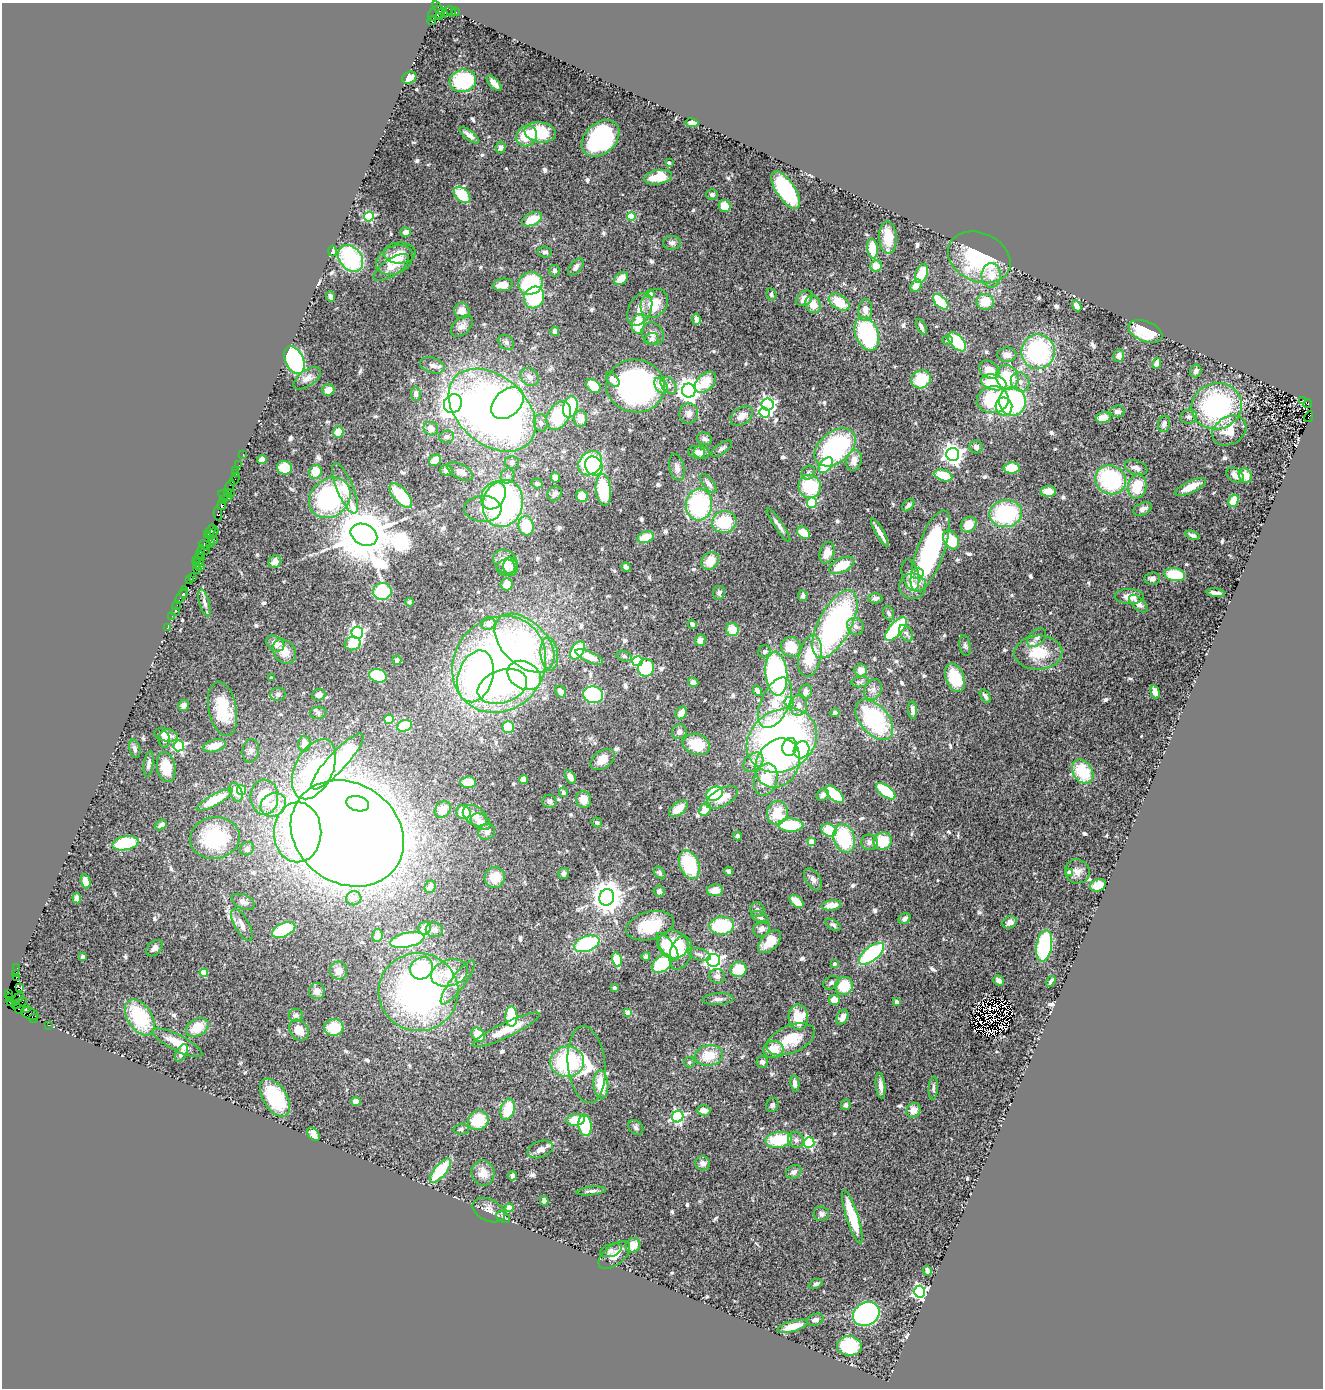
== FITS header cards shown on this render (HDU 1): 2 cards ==
NAXIS1  =                 1321
NAXIS2  =                 1386

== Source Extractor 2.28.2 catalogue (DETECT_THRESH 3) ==
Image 1321 x 1386 px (HDU 1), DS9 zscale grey, 1 PNG px = 1 image px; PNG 1325 x 1390 px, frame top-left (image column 1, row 1386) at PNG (2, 3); each listed source drawn as its Kron ellipse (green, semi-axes under 4 px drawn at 4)
Background 0.855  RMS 0.055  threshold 0.165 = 3 sigma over >= 5 px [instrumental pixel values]
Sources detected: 660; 10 with non-positive FLUX_AUTO (blend fragments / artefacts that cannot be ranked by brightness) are neither listed nor drawn; of the other 650, the 500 brightest by FLUX_AUTO listed and drawn (150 fainter detections omitted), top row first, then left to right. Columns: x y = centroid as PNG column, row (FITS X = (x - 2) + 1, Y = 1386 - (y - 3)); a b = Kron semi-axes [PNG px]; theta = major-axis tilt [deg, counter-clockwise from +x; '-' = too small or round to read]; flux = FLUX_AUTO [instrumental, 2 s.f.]
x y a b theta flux
439 8 8 4 -54 160
447 11 6 2 37 30
451 11 6 3 -57 100
455 12 4 3 - 120
436 13 8 6 41 43
440 14 5 3 - 44
432 20 4 3 - 260
409 78 7 5 28 32
463 81 13 11 17 250
494 83 9 4 -48 26
692 123 7 4 -9 17
540 132 15 10 -9 150
469 135 12 4 -38 19
527 136 11 10 - 89
601 138 21 15 42 550
501 147 6 5 - 11
669 163 4 3 - 10
658 177 14 7 10 90
786 190 21 9 -57 390
712 194 6 5 - 8.6
462 195 10 6 -45 120
725 206 6 5 - 59
369 217 5 5 - 330
631 217 4 4 - 130
532 219 10 6 25 82
406 232 5 5 - 17
888 237 16 8 -87 78
672 243 9 7 0 13
872 249 10 5 -83 93
333 251 5 4 - 18
545 252 7 5 -6 11
400 253 16 10 1 39
979 257 32 24 -24 360
351 258 15 11 -52 360
395 260 19 13 27 91
876 266 6 5 - 42
391 267 20 8 34 40
576 267 10 5 49 20
555 271 5 5 - 13
922 273 10 5 67 94
991 275 12 9 88 47
621 278 8 5 43 46
530 283 12 11 - 240
503 285 10 6 7 43
916 286 7 5 58 37
650 294 4 3 - 24
771 294 6 5 - 8.7
331 297 5 4 - 9
534 297 11 10 - 210
804 298 9 7 41 30
839 302 11 7 -33 95
941 302 9 5 -45 180
985 302 8 8 - 70
654 303 15 12 55 84
813 304 9 7 -66 50
1077 306 6 4 -59 25
640 309 17 11 64 40
865 310 11 7 89 31
462 311 8 7 - 35
696 319 5 4 - 15
639 324 10 6 82 110
462 326 13 8 42 23
921 327 8 4 -63 15
555 331 5 4 - 18
1145 331 18 10 -22 120
653 334 12 10 -44 22
867 334 17 11 -69 400
652 339 7 5 21 8.7
948 340 5 5 - 9.4
506 342 8 6 -42 12
957 342 11 6 -49 190
1038 352 17 16 - 450
1007 355 9 7 0 30
1119 355 6 5 - 20
294 360 15 9 -66 470
1157 363 5 4 - 29
432 365 12 7 -18 19
989 370 11 8 -35 51
1196 371 6 5 - 13
530 377 10 8 -44 26
1007 377 12 11 - 150
307 378 16 8 35 21
613 379 8 5 -49 21
921 379 10 9 - 130
705 382 12 8 45 78
994 382 13 7 -13 180
1020 382 10 9 - 25
661 385 8 6 -59 49
669 385 9 6 -51 14
593 386 8 6 -42 61
636 386 29 26 -8 920
328 390 6 5 - 25
689 390 7 6 - 3400
416 394 7 5 -82 13
993 400 16 13 9 260
1013 401 14 13 - 460
1303 401 3 3 - 92
508 403 19 13 43 430
453 404 10 8 49 3100
768 404 6 6 - 960
1308 404 4 3 - 78
1004 406 9 8 - 70
1217 406 25 23 15 550
570 407 11 7 76 210
492 410 49 34 -41 2700
1117 411 7 6 - 15
764 413 5 5 - 280
689 414 10 9 - 24
559 416 15 10 58 180
742 416 12 8 37 33
1189 417 8 7 - 11
1309 417 5 3 - 83
1103 418 7 5 15 35
580 419 8 6 78 43
541 423 9 7 -79 15
1164 424 8 6 73 16
431 429 7 6 - 30
1229 431 18 13 30 64
338 432 6 5 - 38
447 437 8 6 12 13
705 439 8 6 -26 14
835 447 23 15 39 510
976 447 6 6 - 11
722 448 12 5 35 12
697 452 8 6 -17 33
702 452 8 6 -10 15
243 454 3 2 - 9
953 454 6 6 - 2400
262 459 4 4 - 19
435 460 6 5 - 47
854 461 11 7 76 36
512 462 7 6 - 11
590 463 13 10 46 270
239 465 2 2 - 12
826 465 9 5 51 160
594 466 10 8 -60 190
677 467 13 7 -78 23
284 468 7 6 - 76
1011 468 8 5 8 80
1136 468 12 7 -19 25
236 470 3 2 - 8.5
446 470 6 5 - 15
315 472 7 6 - 63
460 472 14 7 -29 25
808 473 7 6 - 10
235 474 3 3 - 34
943 475 9 5 -18 98
1235 475 9 6 -34 25
1245 475 7 6 - 36
507 476 8 6 61 14
555 477 5 4 - 22
235 479 7 3 62 12
1110 480 15 14 - 420
537 483 5 5 - 9.5
708 483 11 5 -52 21
810 486 12 11 - 170
1137 487 12 9 77 120
1190 487 17 6 25 45
229 488 8 3 67 120
345 488 27 8 -68 52
603 490 16 7 -84 170
1048 491 7 5 2 44
227 492 2 2 - 32
231 493 2 2 - 23
555 494 8 7 - 10
225 495 7 3 -28 100
493 495 15 11 58 150
401 496 15 7 -49 160
582 496 6 5 - 59
330 498 22 18 42 480
224 499 2 2 - 68
1234 501 6 4 63 100
812 503 5 5 - 250
503 504 24 20 75 920
222 505 5 4 - 69
699 505 16 13 85 440
908 505 7 4 47 11
483 509 19 13 -2 52
1143 509 10 6 23 19
218 514 7 4 -82 150
1006 514 16 13 7 360
724 522 12 11 - 150
779 525 20 4 -56 18
969 525 8 7 - 61
526 526 10 7 -81 120
210 531 7 3 59 180
212 533 7 3 47 180
803 533 7 5 -39 57
880 533 16 3 -60 25
208 535 4 3 - 97
364 535 14 10 -26 34000
1192 535 7 3 -20 11
646 537 8 5 20 77
213 540 3 2 - 22
951 540 10 7 -58 120
211 543 3 3 - 23
205 545 6 4 -29 200
205 550 2 2 - 45
930 551 43 13 70 540
201 552 7 3 82 150
827 553 11 7 73 34
198 558 7 2 61 47
201 558 4 2 - 35
710 561 9 7 46 57
198 562 5 3 - 170
275 562 7 6 - 18
505 562 13 10 -45 59
842 565 14 7 27 88
196 566 4 3 - 66
200 566 4 3 - 29
511 567 9 7 -80 15
626 567 5 4 - 17
506 568 9 8 - 19
197 570 2 2 - 24
917 573 6 5 - 18
910 575 16 8 -76 25
1175 575 10 6 -9 140
192 577 3 2 - 15
1152 579 8 6 8 14
189 580 4 3 - 72
507 584 6 6 - 39
913 586 13 13 - 56
382 591 9 8 - 180
184 592 6 3 80 73
719 593 7 6 - 10
1216 593 9 4 -7 19
803 596 5 4 - 12
1129 596 14 7 -1 34
181 597 8 3 54 46
875 598 7 5 -1 13
410 602 4 4 - 8.5
204 603 14 5 -75 15
1138 604 11 6 -43 24
177 606 4 2 - 46
175 611 2 2 - 38
889 613 7 5 -68 11
172 616 2 2 - 29
488 623 7 6 - 34
692 624 4 4 - 9.7
835 624 37 16 62 840
855 626 9 8 - 19
168 627 3 2 - 10
732 629 7 6 - 68
896 629 14 6 48 320
357 633 6 6 - 1100
906 633 9 6 -54 12
1037 638 11 7 44 20
700 640 6 5 - 20
275 643 10 7 -33 28
353 643 8 6 15 79
524 643 35 22 -44 530
965 646 10 5 -81 10
791 647 10 9 - 88
578 650 10 6 56 200
764 651 6 5 - 9.8
284 652 13 10 -51 48
1038 653 24 17 2 130
549 654 16 8 -84 41
624 656 8 5 -15 9.9
810 656 21 11 77 140
589 657 15 5 -24 58
397 660 5 4 - 14
637 661 5 5 - 280
499 664 50 45 54 2200
646 668 9 8 - 180
861 670 6 6 - 28
776 674 22 11 -85 720
524 675 18 13 -30 450
378 676 9 6 -16 180
475 676 26 17 72 470
271 678 3 3 - 9.8
955 678 15 9 -68 120
693 682 5 4 - 12
860 682 9 5 10 9.2
502 687 25 16 19 220
873 689 11 8 66 18
757 690 5 4 - 17
560 691 6 5 - 25
806 692 7 6 - 16
1155 692 7 4 -74 22
278 694 8 6 2 11
319 695 7 5 19 19
593 695 10 8 -11 290
985 696 7 4 -57 11
789 702 5 5 - 57
775 703 27 14 65 95
183 705 6 5 - 19
799 705 10 8 77 24
223 709 27 14 -79 120
912 710 9 4 -85 15
318 713 8 6 0 9.6
681 713 7 5 59 36
835 713 4 4 - 9.6
389 719 5 4 - 130
874 720 24 14 -49 400
404 726 8 5 22 130
508 727 6 6 - 80
679 732 8 7 - 18
166 735 12 6 -13 36
164 739 8 5 -89 14
782 740 37 30 32 1700
304 744 8 6 87 32
696 744 14 10 -19 110
179 746 5 5 - 440
214 746 11 6 16 54
790 747 9 7 74 190
135 749 9 5 -76 12
801 750 9 7 63 530
251 751 12 8 81 16
603 760 13 8 36 45
337 761 37 9 47 360
753 762 11 8 41 35
778 763 26 21 59 420
149 764 13 4 82 14
166 767 15 9 -80 87
314 769 32 19 64 450
1083 772 13 9 -58 160
570 777 7 4 -63 25
766 779 16 11 75 120
524 780 4 4 - 38
468 782 8 5 3 53
241 790 5 4 - 130
886 791 11 5 -37 210
236 792 10 6 -67 43
563 792 5 4 - 14
715 794 8 6 29 200
835 794 11 5 -43 170
823 795 6 5 - 15
264 797 17 14 89 130
722 798 17 9 30 66
583 799 8 7 - 44
215 800 20 5 29 100
549 801 7 6 - 14
358 804 11 7 -15 230
273 805 13 11 33 56
443 809 9 7 48 46
678 809 11 6 38 50
705 809 7 5 51 54
463 812 7 6 - 91
777 813 12 10 81 110
475 816 13 9 -36 34
481 822 10 7 -30 32
597 822 5 4 - 8.7
161 825 6 4 39 16
791 825 12 6 -1 160
829 830 8 6 -28 110
298 832 30 24 89 470
487 832 9 7 35 15
347 833 59 50 -34 12000
737 836 4 4 - 10
215 838 25 21 10 230
844 838 15 10 -73 250
882 841 9 8 - 110
811 842 4 4 - 67
869 842 8 7 - 18
125 843 13 7 10 200
247 849 7 6 - 11
689 865 15 9 -67 220
729 871 5 3 - 9.2
1077 871 12 12 - 27
1069 872 4 4 - 19
563 873 6 5 - 13
660 873 7 5 -52 8.6
495 878 10 10 - 77
813 879 12 7 -58 16
86 881 7 4 -75 65
1098 885 8 6 24 48
430 887 6 5 - 13
715 890 8 6 9 34
659 891 6 5 - 12
607 897 8 7 - 6500
77 898 5 4 - 19
354 898 7 7 - 18
796 901 8 5 -41 55
243 902 12 7 -24 18
832 905 10 5 7 49
757 909 7 7 - 11
760 917 9 5 -30 9.3
904 919 6 5 - 15
1010 922 7 6 - 22
242 925 18 7 -61 34
833 925 8 4 -33 8.7
650 926 24 14 14 150
722 926 12 9 4 220
424 928 6 6 - 45
761 929 8 7 - 18
284 930 12 6 23 230
434 930 8 7 - 18
377 935 6 5 - 17
407 940 17 7 12 330
770 942 14 8 45 57
587 944 13 7 20 330
673 944 15 14 - 170
1044 946 16 7 81 400
667 947 16 6 -54 160
154 948 10 6 46 18
681 953 17 10 73 50
700 954 12 6 -17 14
871 954 15 7 38 420
83 956 3 3 - 15
646 956 4 4 - 11
617 959 7 5 -75 190
713 960 6 6 - 1300
662 964 11 7 39 210
834 964 4 3 - 13
17 968 2 2 - 8.5
421 968 12 10 38 200
739 969 8 7 - 87
338 970 9 8 - 29
204 973 4 4 - 90
449 973 19 13 18 96
15 974 4 2 - 31
717 976 8 7 - 16
16 978 3 3 - 33
999 980 6 4 -36 19
1051 981 6 3 57 8.5
458 982 27 7 53 44
831 983 8 6 29 10
844 986 9 8 - 110
19 987 3 3 - 20
614 988 4 3 - 21
317 991 8 8 - 26
418 992 40 39 - 1300
8 994 3 2 - 120
10 998 3 3 - 190
18 998 7 2 45 95
718 999 15 6 3 18
834 1000 5 5 - 39
897 1002 4 4 - 28
11 1003 3 3 - 180
19 1003 8 4 23 1000
26 1008 4 2 - 450
19 1009 5 3 - 47
628 1013 4 4 - 32
30 1014 9 5 -23 32
296 1015 7 6 - 14
511 1016 10 6 -90 150
140 1017 20 12 -57 220
798 1017 13 9 -87 130
842 1017 8 5 63 28
33 1018 5 3 - 44
48 1025 3 2 - 35
197 1027 12 8 29 74
334 1027 9 8 - 99
299 1030 11 9 -51 50
506 1030 37 7 26 100
478 1035 8 6 -54 67
791 1039 25 13 23 120
178 1043 27 8 -27 69
773 1049 10 8 2 65
181 1053 9 5 62 20
709 1055 14 10 9 79
567 1062 17 15 5 370
689 1062 5 5 - 9.1
762 1062 6 5 - 14
586 1064 38 18 -84 130
795 1083 8 4 -81 17
601 1084 14 7 -85 110
881 1086 13 4 -84 24
933 1088 12 4 86 10
275 1098 21 12 -58 180
356 1101 5 4 - 31
772 1105 7 6 - 10
846 1105 5 5 - 12
508 1109 11 7 73 120
703 1110 7 5 -2 24
913 1110 8 6 49 35
678 1116 6 5 - 730
478 1120 10 9 - 120
576 1120 9 5 5 100
585 1125 11 6 -82 160
636 1127 8 6 -43 11
461 1129 7 5 2 8.7
313 1134 8 5 -52 30
779 1140 13 8 7 170
796 1140 8 8 - 16
809 1142 5 5 - 440
540 1149 13 8 20 26
703 1163 7 7 - 26
440 1171 15 6 50 190
794 1172 8 6 33 16
483 1173 13 11 -75 38
512 1176 5 4 - 13
591 1191 15 4 6 12
544 1201 5 4 - 9.3
509 1208 4 4 - 68
489 1210 17 10 -25 31
821 1214 8 7 - 14
503 1217 7 5 -35 8.8
852 1217 28 6 -72 140
633 1245 7 7 - 52
611 1250 11 6 18 14
614 1255 18 10 39 50
927 1271 5 4 - 11
816 1284 7 4 23 9
920 1292 6 5 - 980
866 1314 14 11 31 1000
815 1320 8 5 18 14
793 1326 15 5 16 65
849 1346 12 10 -7 250
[150 fainter detections neither listed nor drawn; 10 non-positive-flux detections neither listed nor drawn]